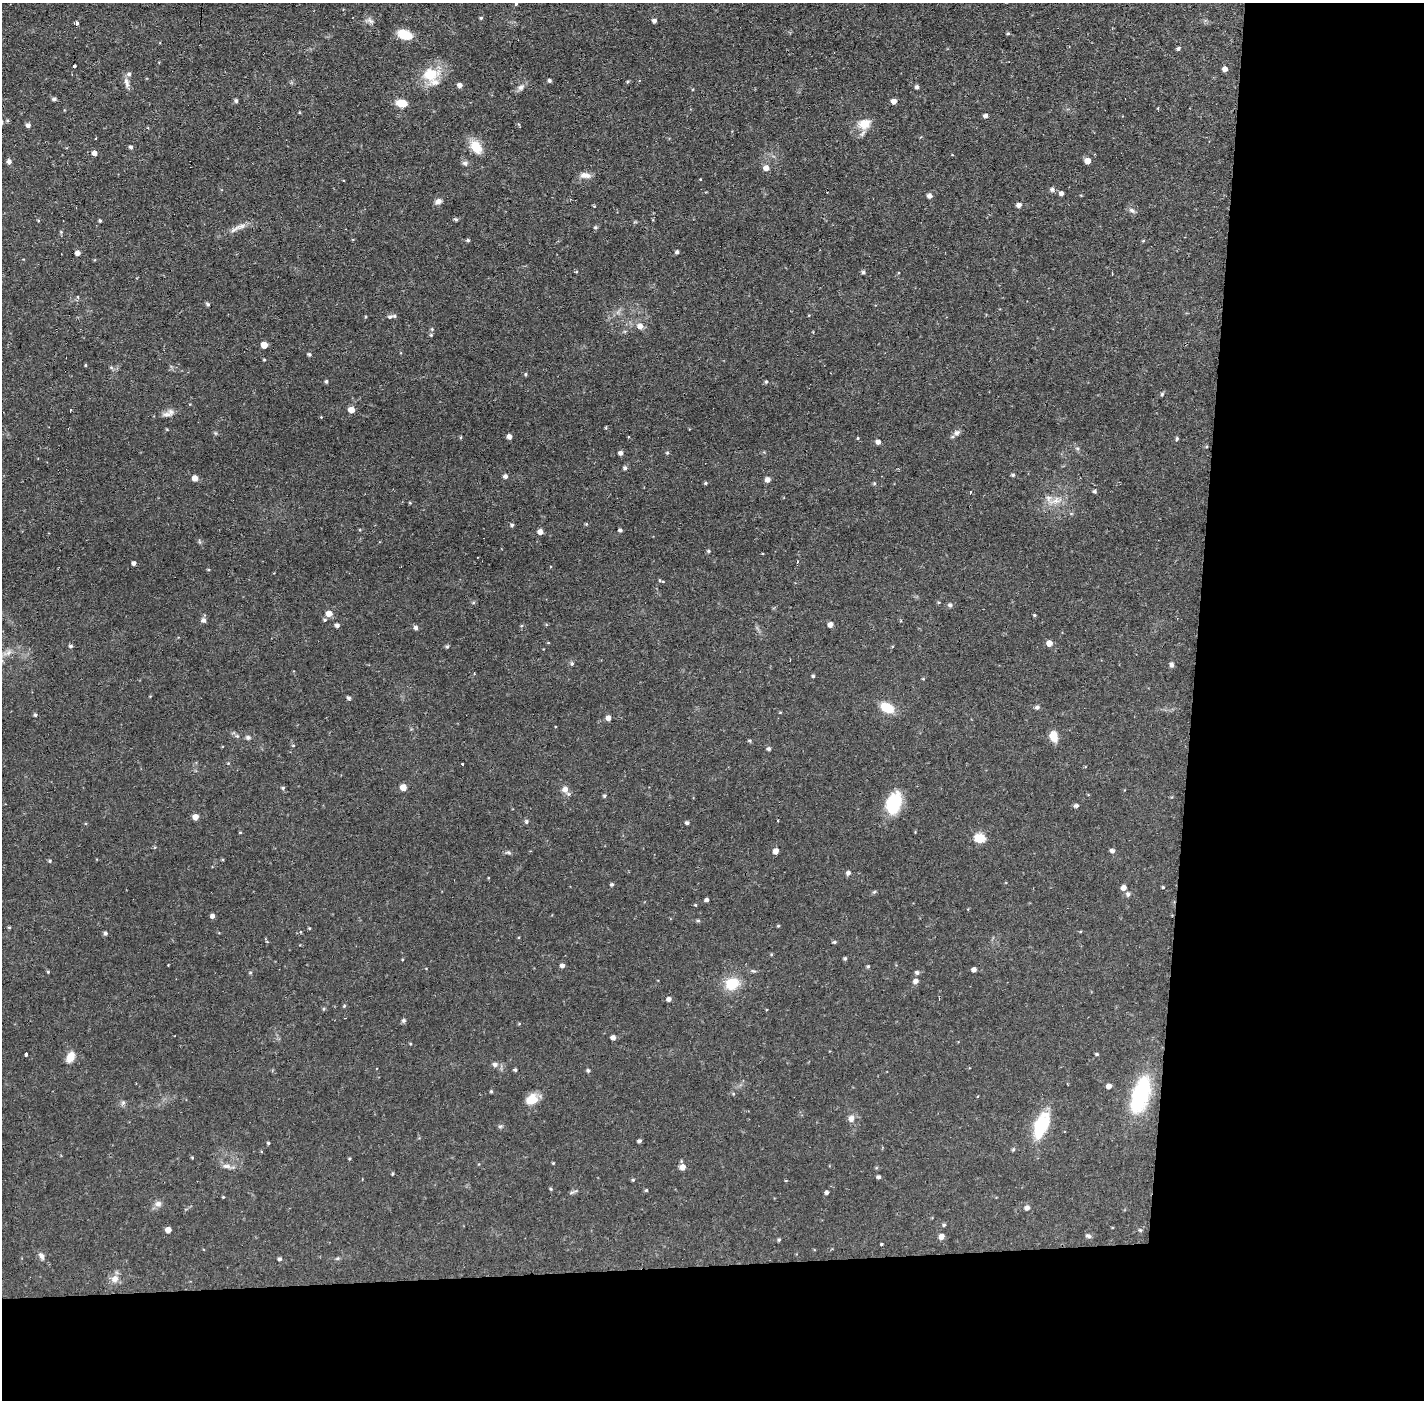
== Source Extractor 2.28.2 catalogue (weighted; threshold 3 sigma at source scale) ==
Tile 9 of 3 x 3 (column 3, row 3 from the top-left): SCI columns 2846-4267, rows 53-1450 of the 4267 x 4298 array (HDU 1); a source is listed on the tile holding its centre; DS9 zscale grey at full resolution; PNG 1426 x 1402 px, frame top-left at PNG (2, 3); no overlay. Shown black and unused: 24% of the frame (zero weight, under 2 of 3 exposures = <1% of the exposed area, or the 3 px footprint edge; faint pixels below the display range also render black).
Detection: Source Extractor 2.28.2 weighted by HDU 2 'WHT'; one run over the whole footprint, this tile lists its part. Background 0.0564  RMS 0.006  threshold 0.0269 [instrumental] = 3 sigma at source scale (4.5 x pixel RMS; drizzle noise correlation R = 1.50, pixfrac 1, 0.05/0.05 arcsec/px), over >= 5 px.
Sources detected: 233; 1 inside a brighter object's white glare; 5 cosmic-ray / hot-pixel residue — not listed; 5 inside a brighter listed object's ellipse — not listed separately; the other 222 listed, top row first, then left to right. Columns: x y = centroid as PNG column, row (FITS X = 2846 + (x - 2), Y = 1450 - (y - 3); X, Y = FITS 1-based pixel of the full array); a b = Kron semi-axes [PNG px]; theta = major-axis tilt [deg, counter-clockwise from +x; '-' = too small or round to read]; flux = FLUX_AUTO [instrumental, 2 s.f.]
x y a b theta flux
516 4 3 3 - 1.2
481 18 4 3 - 0.72
370 20 12 6 -45 2.2
654 20 5 4 - 2
76 23 3 3 - 3.5
1008 34 4 4 - 0.74
405 35 16 9 -19 11
1178 48 5 4 - 1
74 66 4 3 - 3
1225 69 5 5 - 3.2
430 74 26 18 11 16
549 80 4 4 - 1.2
627 81 5 4 - 0.69
127 83 15 6 -78 3.1
460 85 5 4 - 2.6
521 87 9 7 45 2.2
917 87 4 4 - 1.6
54 99 5 4 - 1.4
236 101 5 4 - 1.2
894 101 5 4 - 3.6
402 103 9 6 -11 10
1158 108 3 3 - 0.69
985 116 5 4 - 1.8
864 124 18 14 21 9.1
28 125 5 5 - 2
131 147 5 4 - 1.2
476 147 16 11 -56 11
94 153 5 5 - 2.6
9 161 5 5 - 2.2
1087 161 5 5 - 4.9
465 163 8 6 -19 1.7
766 168 6 6 - 3.3
585 175 15 7 -7 3.5
343 181 3 2 - 0.71
1052 189 6 5 - 1.7
1061 193 5 5 - 2
930 196 5 5 - 2.2
438 201 8 7 - 2.6
1019 205 5 5 - 2.7
1132 210 9 6 -31 1.8
456 219 5 4 - 1
38 220 5 3 - 0.48
100 221 4 3 - 0.75
595 227 5 5 - 1
236 228 24 5 33 3.9
468 240 5 4 - 0.99
1143 241 5 3 - 0.53
677 252 4 4 - 1.3
77 253 4 4 - 2.7
576 272 5 3 - 0.56
863 272 4 4 - 1.2
78 297 4 3 - 0.55
208 304 5 4 - 1
390 317 7 5 26 1.3
640 326 7 6 - 4
432 329 5 4 - 0.83
431 335 5 4 - 0.71
264 345 5 5 - 6.4
309 354 5 4 - 1
264 360 3 3 - 0.54
86 365 3 3 - 1.5
111 367 5 5 - 0.92
525 374 5 4 - 0.79
326 381 5 4 - 0.95
766 382 5 4 - 0.9
1162 394 6 5 - 0.84
70 410 3 2 - 0.95
351 410 5 5 - 5.5
166 414 17 7 2 3.3
321 417 4 4 - 0.42
606 428 5 3 - 0.55
957 432 9 7 15 2
509 437 4 4 - 3.2
858 438 4 3 - 0.5
1177 439 5 4 - 0.86
878 442 5 4 - 2.6
1077 448 6 4 -19 0.84
621 453 5 4 - 2.2
667 453 5 4 - 0.76
625 468 5 5 - 1.2
1013 475 5 4 - 0.89
505 476 5 5 - 1.8
195 478 5 5 - 4
768 480 5 5 - 3.2
705 483 4 4 - 0.83
874 483 5 4 - 0.8
1094 491 4 4 - 1.1
970 492 3 2 - 1.1
1055 501 22 9 19 6.9
586 524 5 4 - 0.61
512 525 5 4 - 1.1
620 530 4 4 - 1.2
540 532 5 5 - 3.4
709 551 5 4 - 0.73
797 562 3 3 - 1.2
134 563 4 4 - 1.9
208 570 4 3 - 0.58
660 580 6 5 - 0.9
938 602 5 3 - 0.63
473 603 5 3 - 0.75
950 605 6 5 - 1.4
329 613 5 5 - 5.5
1034 615 5 4 - 0.62
204 620 6 5 - 2.3
325 620 5 4 - 0.79
830 624 5 5 - 2.9
337 625 4 4 - 2
416 628 5 5 - 1.6
1049 643 5 5 - 5
71 646 6 4 1 1
447 646 5 4 - 0.95
7 653 16 7 21 4.4
572 664 6 5 - 0.98
1171 665 7 6 - 1.4
474 673 3 3 - 0.59
813 676 4 3 - 0.86
923 679 4 4 - 0.51
349 698 5 4 - 1.3
1037 707 6 5 - 1.5
887 708 13 9 -29 13
35 715 5 4 - 0.93
608 718 5 5 - 3.2
237 736 6 4 -41 1.1
248 737 7 6 - 1.4
1053 737 11 7 -71 7.7
750 740 5 4 - 0.72
293 745 4 3 - 0.55
769 749 5 4 - 1.2
228 763 4 3 - 0.51
462 764 3 2 - 0.67
403 787 5 5 - 6.6
283 788 4 4 - 0.97
565 789 9 8 - 3
604 796 5 4 - 0.93
894 804 26 13 78 25
1076 806 6 4 10 1.4
195 817 5 5 - 4.7
526 822 5 5 - 1.2
687 823 4 4 - 1.4
240 832 4 3 - 0.49
980 838 6 5 - 32
776 851 6 5 - 3.3
1112 851 5 5 - 1.8
508 852 9 5 -5 1.2
50 861 4 4 - 0.8
848 873 6 6 - 1.5
612 884 5 4 - 1
1163 887 4 3 - 0.61
1123 888 5 5 - 3.1
874 892 6 4 41 0.76
1128 894 6 5 - 1.6
707 900 4 4 - 1.5
695 905 4 4 - 0.53
212 916 5 4 - 2.1
698 921 5 4 - 0.89
778 926 4 4 - 0.57
9 927 4 4 - 0.67
309 928 4 3 - 0.5
1080 931 5 3 - 0.51
105 933 5 5 - 1.2
834 942 4 4 - 0.9
771 954 4 4 - 0.57
845 958 4 4 - 0.95
562 966 5 4 - 2.1
868 966 4 4 - 0.76
974 969 4 4 - 2.5
753 971 7 5 -19 0.95
48 972 4 4 - 0.61
250 972 6 4 1 0.56
917 973 5 5 - 1.3
916 981 6 5 - 2.4
732 984 15 13 16 15
669 999 5 5 - 2
344 1006 5 4 - 0.62
323 1009 5 3 - 0.62
404 1020 6 6 - 1.2
519 1024 5 3 - 0.49
613 1037 5 4 - 2.5
410 1043 4 3 - 0.52
26 1054 3 3 - 14
1097 1054 5 4 - 0.76
71 1057 11 7 63 7
495 1064 7 6 - 2.1
515 1070 4 4 - 0.96
588 1071 4 4 - 1.2
1109 1086 4 4 - 3.3
491 1091 4 4 - 0.63
733 1094 5 3 - 0.52
1141 1095 42 18 74 44
531 1099 14 12 37 8.3
123 1103 7 5 44 1.3
851 1119 9 7 79 3.2
1041 1125 31 14 68 27
500 1126 7 4 1 0.9
639 1141 5 4 - 1.2
268 1143 4 3 - 0.73
1013 1149 5 4 - 0.79
192 1158 3 3 - 0.6
349 1158 4 3 - 0.56
553 1163 4 3 - 0.51
227 1166 13 6 0 2.8
682 1167 5 5 - 4.8
392 1174 4 3 - 0.69
878 1177 4 4 - 1.4
633 1180 4 3 - 0.75
551 1189 4 4 - 0.66
646 1190 4 4 - 0.72
573 1192 13 3 21 1.1
827 1193 4 4 - 1.4
223 1197 3 3 - 0.49
158 1204 9 8 - 2.7
1027 1208 6 5 - 2.4
944 1225 4 4 - 0.82
168 1230 5 5 - 4.4
1140 1230 5 4 - 0.92
941 1236 5 5 - 3.6
1088 1236 7 5 -19 1.4
779 1240 4 4 - 0.89
881 1244 3 3 - 1
41 1256 11 6 -65 2.2
280 1259 5 4 - 1.1
115 1279 10 9 - 4.5
Isophote crosses this tile's border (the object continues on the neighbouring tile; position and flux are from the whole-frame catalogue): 1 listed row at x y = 516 4